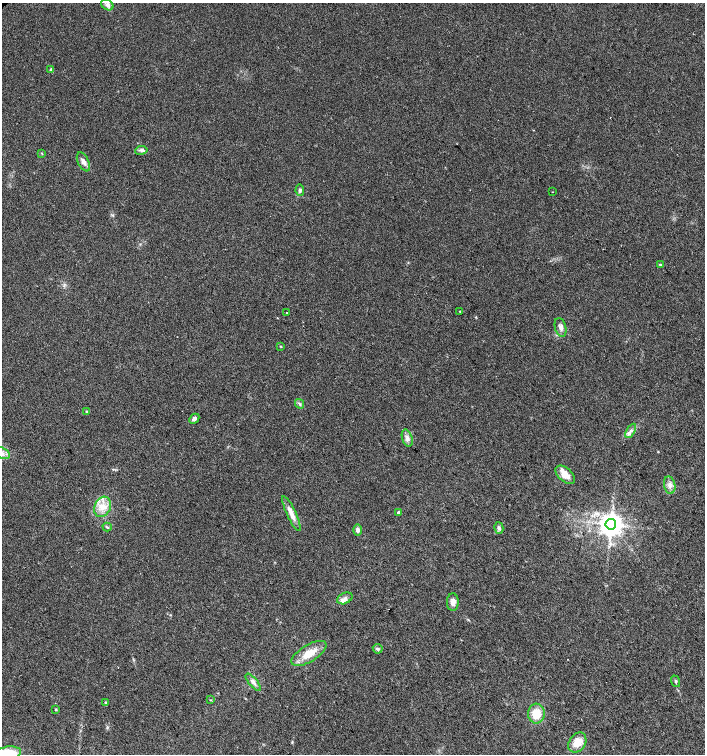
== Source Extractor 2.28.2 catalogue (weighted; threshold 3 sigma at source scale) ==
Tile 6 of 4 x 4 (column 2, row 2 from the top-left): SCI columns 1553-2958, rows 3011-4513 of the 5979 x 6015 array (HDU 1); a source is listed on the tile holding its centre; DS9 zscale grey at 2 x 2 block average (1 PNG px = mean of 2 x 2 image px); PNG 707 x 756 px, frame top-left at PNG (2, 3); each listed source drawn as its Kron ellipse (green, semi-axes under 4 px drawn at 4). Shown black and unused: <1% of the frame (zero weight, under 2 of 3 exposures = <1% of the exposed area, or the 3 px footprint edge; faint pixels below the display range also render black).
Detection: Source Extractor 2.28.2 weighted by HDU 2 'WHT'; one run over the whole footprint, this tile lists its part. Background 0.0447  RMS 0.0057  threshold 0.0256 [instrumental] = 3 sigma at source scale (4.5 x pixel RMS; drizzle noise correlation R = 1.50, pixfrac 1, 0.0396/0.0396 arcsec/px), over >= 5 px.
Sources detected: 44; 2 cosmic-ray / hot-pixel residue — neither listed nor drawn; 3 inside a brighter listed object's ellipse — not listed separately; the other 39 listed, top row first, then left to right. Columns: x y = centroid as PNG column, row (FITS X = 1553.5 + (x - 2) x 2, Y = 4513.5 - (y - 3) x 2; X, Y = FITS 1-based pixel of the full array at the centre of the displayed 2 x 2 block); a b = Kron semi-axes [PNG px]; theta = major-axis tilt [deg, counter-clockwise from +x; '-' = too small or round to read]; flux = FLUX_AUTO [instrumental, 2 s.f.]
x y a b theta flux
107 5 6 5 - 4.6
51 69 4 3 - 2
141 150 6 4 9 3.3
42 153 3 2 - 0.76
83 162 10 5 -64 6.5
300 190 5 4 - 2.5
552 192 2 2 - 0.5
660 265 4 3 - 1.3
460 311 2 2 - 0.92
287 312 2 2 - 2.5
560 327 9 5 -74 6.4
281 346 3 2 - 0.95
299 404 5 2 - 1.6
86 411 3 3 - 1.1
194 419 5 4 - 5.2
631 431 8 3 60 4.4
407 438 9 5 -72 5.8
2 453 9 5 -27 7.4
565 475 12 6 -40 16
670 485 9 5 -79 6.7
103 507 10 8 64 15
398 513 2 2 - 78
291 514 19 4 -65 13
611 524 5 5 - 1400
107 527 4 2 - 1.3
499 528 6 4 -74 3.1
357 530 6 4 -89 4.6
345 598 8 5 24 5.1
453 602 9 6 -88 8.2
378 649 5 4 - 2.6
309 653 20 8 31 23
675 681 6 2 -71 1.7
253 682 10 4 -51 6.4
210 700 3 2 - 0.89
106 702 3 3 - 1.3
56 709 4 2 - 1.3
536 714 10 8 87 23
577 743 11 8 54 17
6 754 15 7 13 63
Isophote crosses this tile's border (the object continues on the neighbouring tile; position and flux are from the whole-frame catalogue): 2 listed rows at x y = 2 453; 6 754
Diffuse or blended objects may show on this block-average render without a row.